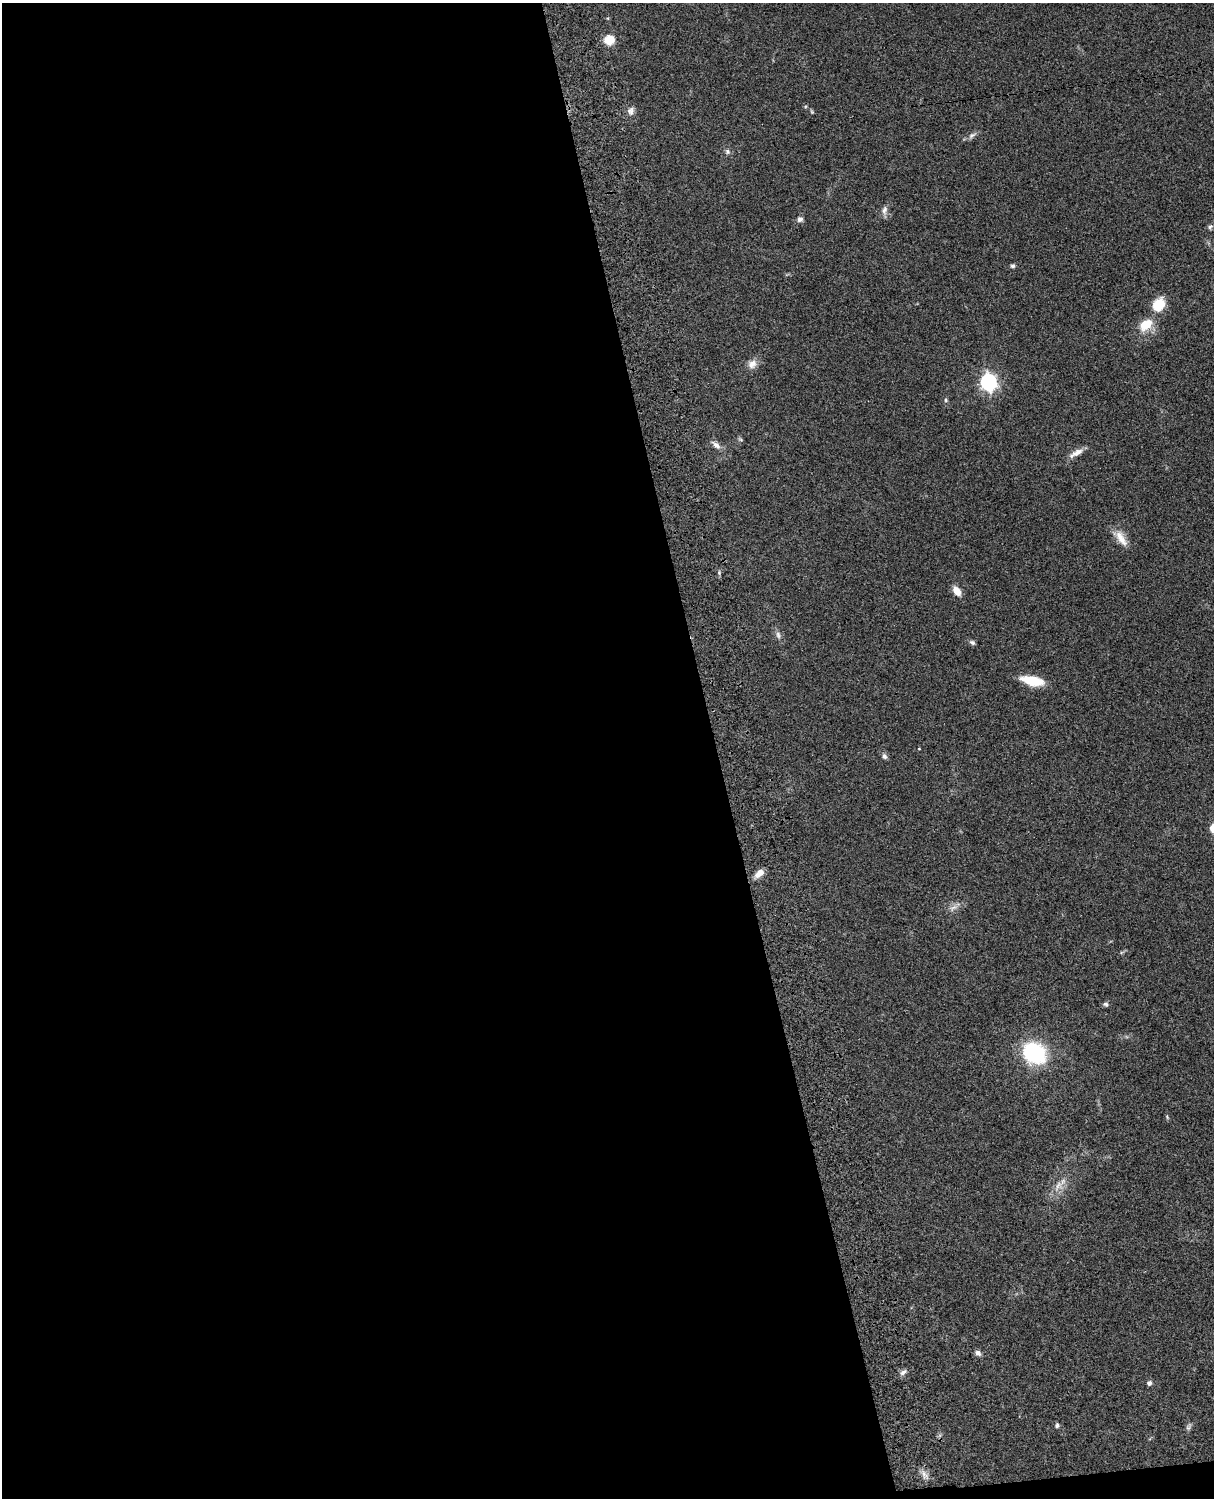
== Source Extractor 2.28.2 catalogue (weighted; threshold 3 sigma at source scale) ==
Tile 9 of 4 x 3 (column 1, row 3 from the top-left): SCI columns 121-1332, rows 278-1773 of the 5088 x 4927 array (HDU 1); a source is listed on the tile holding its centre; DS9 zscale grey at full resolution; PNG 1216 x 1500 px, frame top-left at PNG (2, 3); no overlay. Shown black and unused: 59% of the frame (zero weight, under 3 of 4 exposures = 6% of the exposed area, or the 3 px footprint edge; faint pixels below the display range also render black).
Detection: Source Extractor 2.28.2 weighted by HDU 2 'WHT'; one run over the whole footprint, this tile lists its part. Background 0.0801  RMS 0.0058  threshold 0.0261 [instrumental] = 3 sigma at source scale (4.5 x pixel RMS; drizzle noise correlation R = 1.50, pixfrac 1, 0.05/0.05 arcsec/px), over >= 5 px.
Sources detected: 38; all 38 listed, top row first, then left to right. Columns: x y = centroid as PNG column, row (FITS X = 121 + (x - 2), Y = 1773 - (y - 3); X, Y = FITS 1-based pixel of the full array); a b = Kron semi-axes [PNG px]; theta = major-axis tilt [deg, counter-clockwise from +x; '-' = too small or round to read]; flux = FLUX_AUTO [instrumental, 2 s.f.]
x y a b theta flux
608 18 5 3 - 0.5
609 40 11 11 - 8.4
631 111 12 9 76 3
812 112 6 4 -59 0.67
972 135 12 7 29 2.3
727 152 7 7 - 1.6
884 210 14 7 84 2.7
800 219 8 7 - 1.9
1210 227 7 6 - 1.2
1012 266 5 5 - 1.3
1159 304 11 9 53 19
1145 325 17 12 35 12
752 364 14 10 47 4.4
988 382 7 7 - 180
946 400 5 4 - 0.85
740 439 8 4 -35 0.83
716 445 14 7 -42 3.2
1077 453 18 8 26 4.7
1121 538 25 10 -54 7.5
957 591 11 7 -53 5.9
778 635 10 6 -74 2.2
972 642 8 5 -32 1.4
1032 681 22 9 -12 17
919 749 3 3 - 0.46
884 756 8 6 -56 1.7
1213 828 10 7 -90 5.2
759 873 12 6 39 5.4
953 908 15 6 30 3.2
1105 1004 8 6 -22 1.3
1034 1053 20 17 -35 58
1167 1117 6 4 -47 0.69
1058 1186 17 11 57 6.9
978 1353 8 7 - 2.2
903 1372 11 6 40 2
1149 1383 6 6 - 1.6
1057 1425 5 5 - 1.6
1188 1427 10 6 59 1.6
924 1474 13 7 -59 3.1
Isophote crosses this tile's border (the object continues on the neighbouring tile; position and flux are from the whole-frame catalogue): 1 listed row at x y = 1213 828